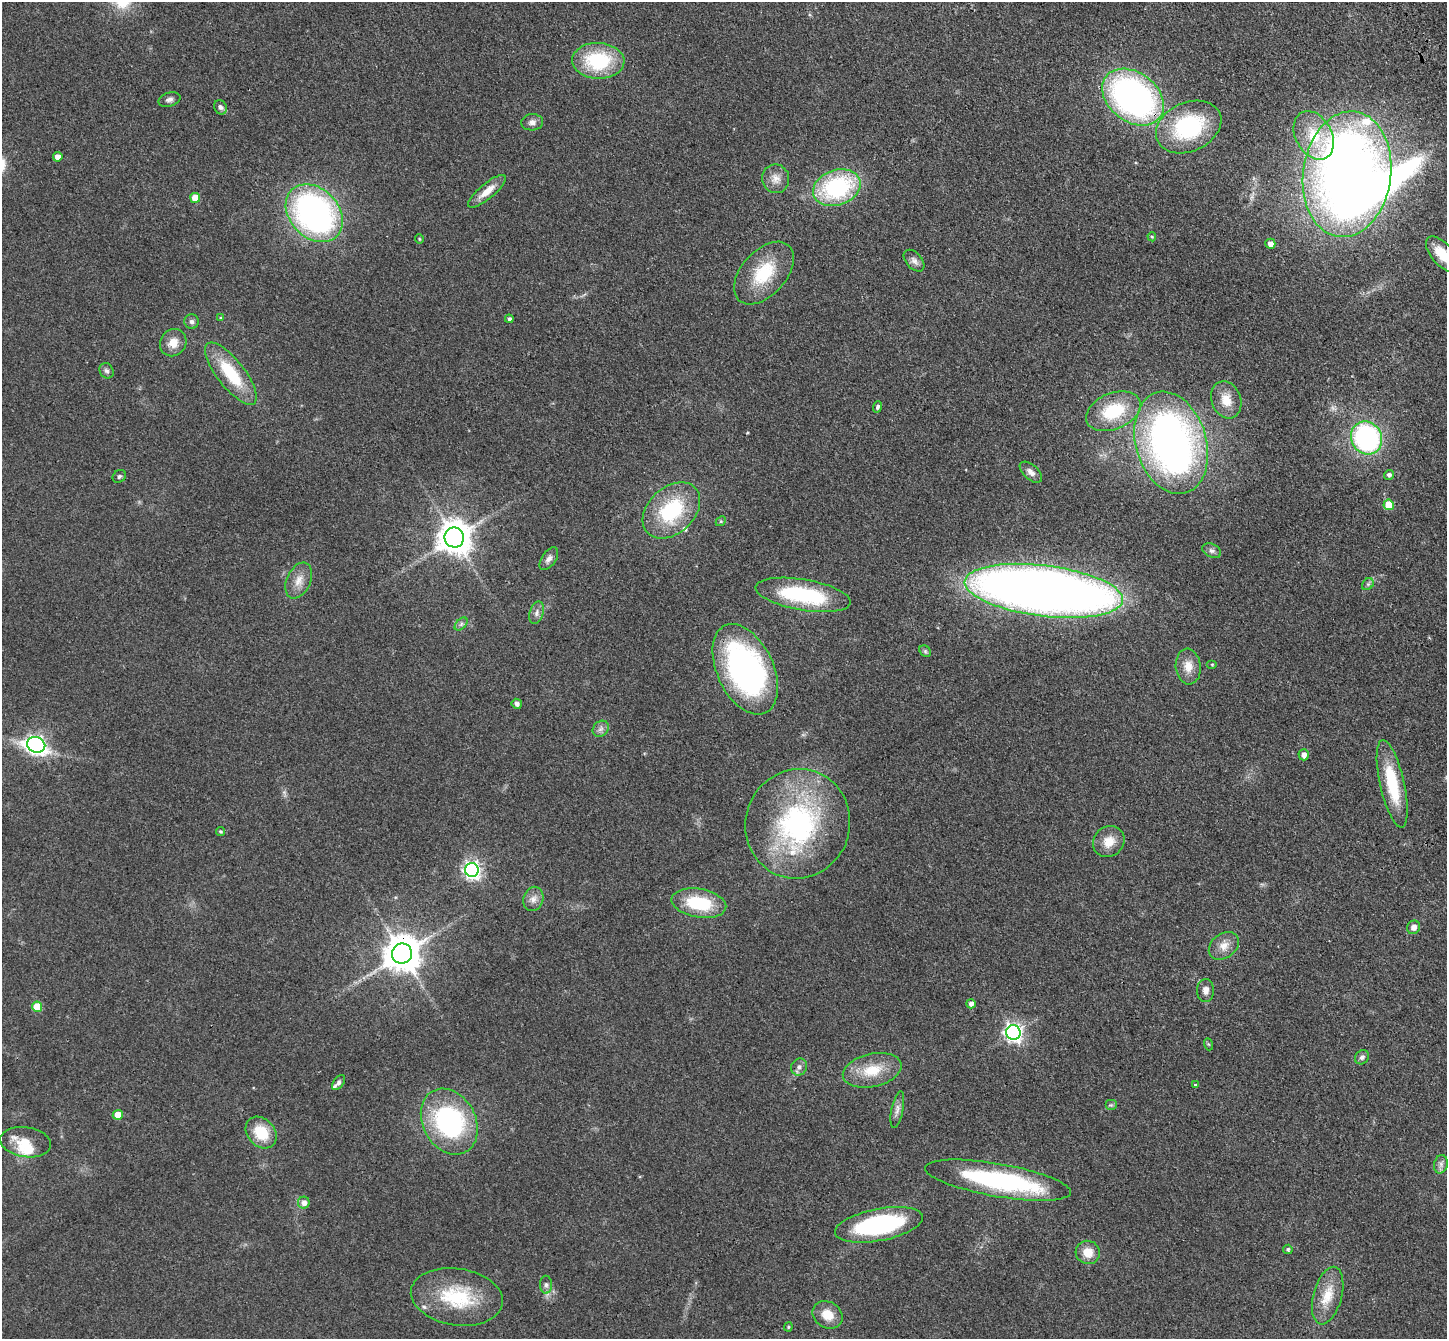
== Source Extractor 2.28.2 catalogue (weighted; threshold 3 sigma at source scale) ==
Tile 10 of 4 x 4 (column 2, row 3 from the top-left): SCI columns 1549-2993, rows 1558-2894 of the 5985 x 5924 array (HDU 1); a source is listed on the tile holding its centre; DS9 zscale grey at full resolution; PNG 1449 x 1341 px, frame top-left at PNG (2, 2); each listed source drawn as its Kron ellipse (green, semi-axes under 4 px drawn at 4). Shown black and unused: <1% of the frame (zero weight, under 3 of 4 exposures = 6% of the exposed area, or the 3 px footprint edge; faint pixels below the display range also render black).
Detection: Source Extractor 2.28.2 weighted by HDU 2 'WHT'; one run over the whole footprint, this tile lists its part. Background 0.14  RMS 0.0076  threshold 0.0344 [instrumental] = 3 sigma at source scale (4.5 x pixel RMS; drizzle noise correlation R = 1.50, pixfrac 1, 0.05/0.05 arcsec/px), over >= 5 px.
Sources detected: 98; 3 inside a brighter object's white glare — neither listed nor drawn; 4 inside a brighter listed object's ellipse — not listed separately; the other 91 listed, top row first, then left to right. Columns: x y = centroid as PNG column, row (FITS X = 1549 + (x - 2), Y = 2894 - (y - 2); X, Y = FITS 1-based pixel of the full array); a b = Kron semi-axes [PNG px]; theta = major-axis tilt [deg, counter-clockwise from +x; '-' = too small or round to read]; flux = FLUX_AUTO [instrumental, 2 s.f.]
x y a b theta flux
598 61 26 18 -2 55
1133 97 34 24 -37 270
169 99 11 7 16 2.8
220 107 7 6 - 2.4
532 122 11 8 4 3.7
1189 127 34 24 24 77
1314 135 26 18 -61 26
58 157 5 4 - 6.4
1347 174 63 44 82 790
776 179 14 13 - 7.5
837 188 24 17 19 90
487 191 24 7 40 10
195 198 5 5 - 12
314 213 32 24 -46 250
1152 237 5 4 - 1
419 239 4 4 - 0.8
1270 244 5 5 - 5
1442 254 21 11 -50 18
914 261 13 8 -48 3.8
764 273 37 22 48 38
221 318 4 3 - 0.77
509 319 4 4 - 2
192 322 7 7 - 2.2
173 343 14 12 52 9.7
106 371 8 6 -57 2.2
231 374 38 13 -52 39
1226 400 19 14 -70 13
878 407 6 4 72 1.8
1113 411 28 18 22 38
1367 438 17 15 -60 140
1171 443 52 35 -74 360
1031 472 13 7 -42 4.4
1389 475 5 4 - 2.3
119 476 7 6 - 1.7
1389 505 5 5 - 18
671 510 33 23 43 56
721 521 5 4 - 1
454 537 10 9 - 1500
1212 551 10 6 -27 2.6
549 559 13 7 55 3.6
299 580 19 12 65 9.1
1368 584 6 5 - 1.7
1044 591 80 25 -7 970
803 595 48 15 -10 72
537 613 11 6 73 3.4
461 624 8 4 46 1.8
925 651 6 5 - 1.4
1212 664 5 3 - 0.84
1188 666 18 12 -84 10
745 669 48 28 -65 210
517 704 5 5 - 3.1
601 729 9 7 45 3.1
36 745 9 7 -20 330
1304 755 5 5 - 4.1
1392 784 45 12 -77 41
798 824 55 52 71 140
220 831 4 4 - 1.3
1109 842 16 14 43 12
472 870 7 6 - 290
533 899 12 10 71 5.4
699 903 28 14 -10 41
1413 927 7 6 - 4.2
1224 946 16 12 37 8.5
402 954 10 10 - 2000
1206 991 11 8 89 5.2
971 1004 4 4 - 3.3
37 1007 5 5 - 19
1013 1032 7 7 - 310
1208 1044 6 4 -71 0.87
1362 1057 8 6 46 2.3
799 1067 9 7 64 3
872 1070 30 16 12 23
338 1083 9 5 51 2
1195 1085 4 3 - 1
1111 1105 6 5 - 1.4
897 1109 19 5 79 4
118 1115 5 4 - 11
449 1122 35 26 -61 120
261 1133 17 13 -47 24
26 1142 25 15 -8 17
1441 1164 9 7 77 2.9
998 1180 74 16 -10 120
304 1203 6 6 - 4.7
879 1225 45 16 11 100
1288 1249 5 4 - 1.6
1088 1252 12 11 - 11
546 1285 9 6 -89 2.5
1328 1296 29 14 75 18
457 1297 46 28 -9 53
828 1315 16 13 -33 13
788 1327 4 4 - 0.92
Overlapping masked pixels (flux is a lower limit): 3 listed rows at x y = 1133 97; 1044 591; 402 954
Isophote crosses this tile's border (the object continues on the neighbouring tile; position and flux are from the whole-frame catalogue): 1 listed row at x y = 1442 254